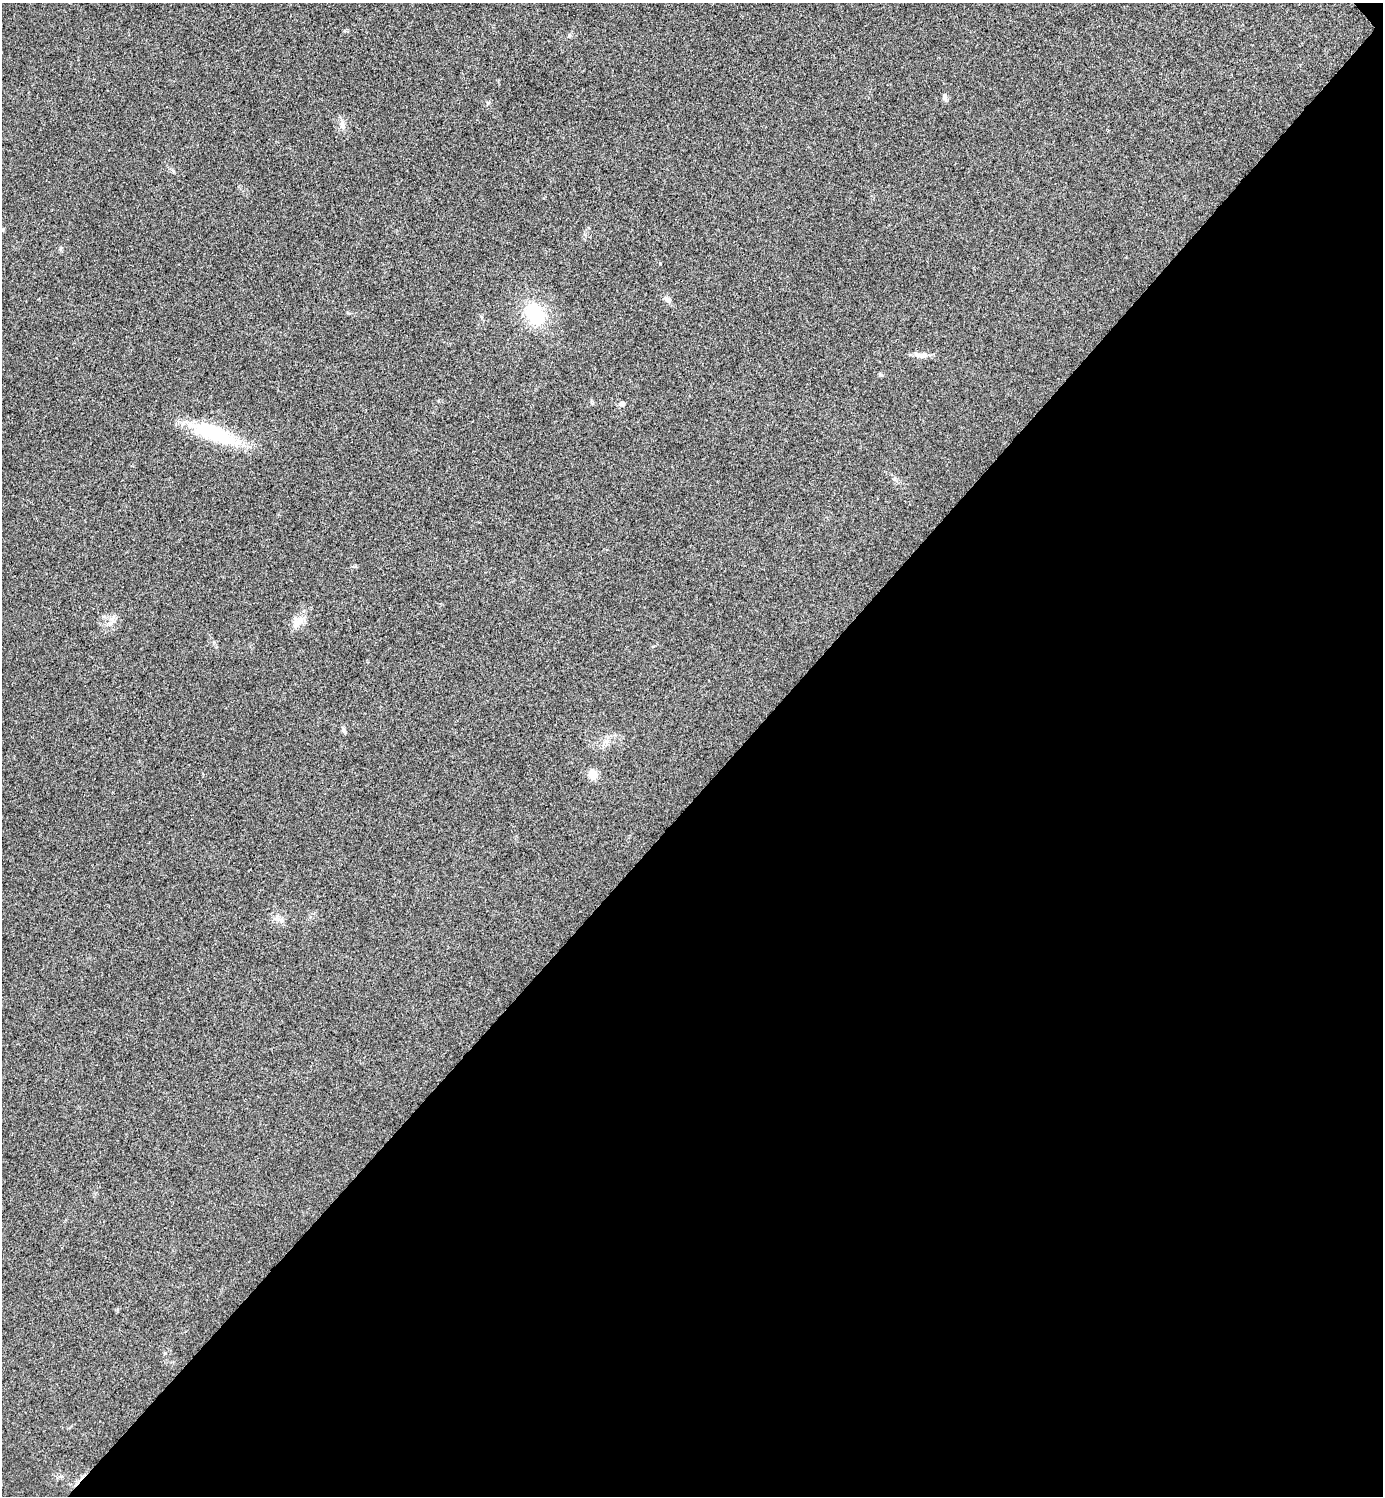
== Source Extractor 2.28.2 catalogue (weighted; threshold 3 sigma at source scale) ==
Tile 12 of 4 x 4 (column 4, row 3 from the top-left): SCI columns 4314-5694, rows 1523-3016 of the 6006 x 6006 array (HDU 1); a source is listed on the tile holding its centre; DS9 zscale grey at full resolution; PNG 1385 x 1498 px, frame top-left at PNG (2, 3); no overlay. Shown black and unused: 47% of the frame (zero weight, under 3 of 4 exposures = <1% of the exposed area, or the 3 px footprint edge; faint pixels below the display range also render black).
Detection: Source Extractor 2.28.2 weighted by HDU 2 'WHT'; one run over the whole footprint, this tile lists its part. Background 0.0189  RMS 0.0055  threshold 0.0248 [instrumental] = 3 sigma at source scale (4.5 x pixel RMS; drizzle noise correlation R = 1.50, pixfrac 1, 0.05/0.05 arcsec/px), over >= 5 px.
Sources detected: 16; all 16 listed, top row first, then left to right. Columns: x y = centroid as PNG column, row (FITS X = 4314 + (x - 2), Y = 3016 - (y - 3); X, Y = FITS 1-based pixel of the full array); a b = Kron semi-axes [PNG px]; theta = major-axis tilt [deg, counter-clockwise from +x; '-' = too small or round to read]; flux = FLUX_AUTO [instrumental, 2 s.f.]
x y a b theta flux
569 35 6 5 - 0.96
945 97 10 6 -81 1.6
342 124 16 8 -83 3.3
668 300 11 8 -37 2.2
535 314 19 14 -66 38
920 355 20 7 -5 3.8
880 374 7 4 -32 0.77
622 403 8 6 -7 1.8
214 433 62 17 -20 40
297 622 22 13 52 6.5
111 623 12 4 46 2.1
343 729 10 5 -74 1.3
606 741 8 6 -43 2.1
592 774 11 9 90 6
277 918 13 6 -83 2.7
165 1353 5 4 - 0.63
Unlisted compact peaks at least as high as the median listed source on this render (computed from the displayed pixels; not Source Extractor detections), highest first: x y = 660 263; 488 103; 348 313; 60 248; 894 479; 355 566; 61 1476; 173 171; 592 403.